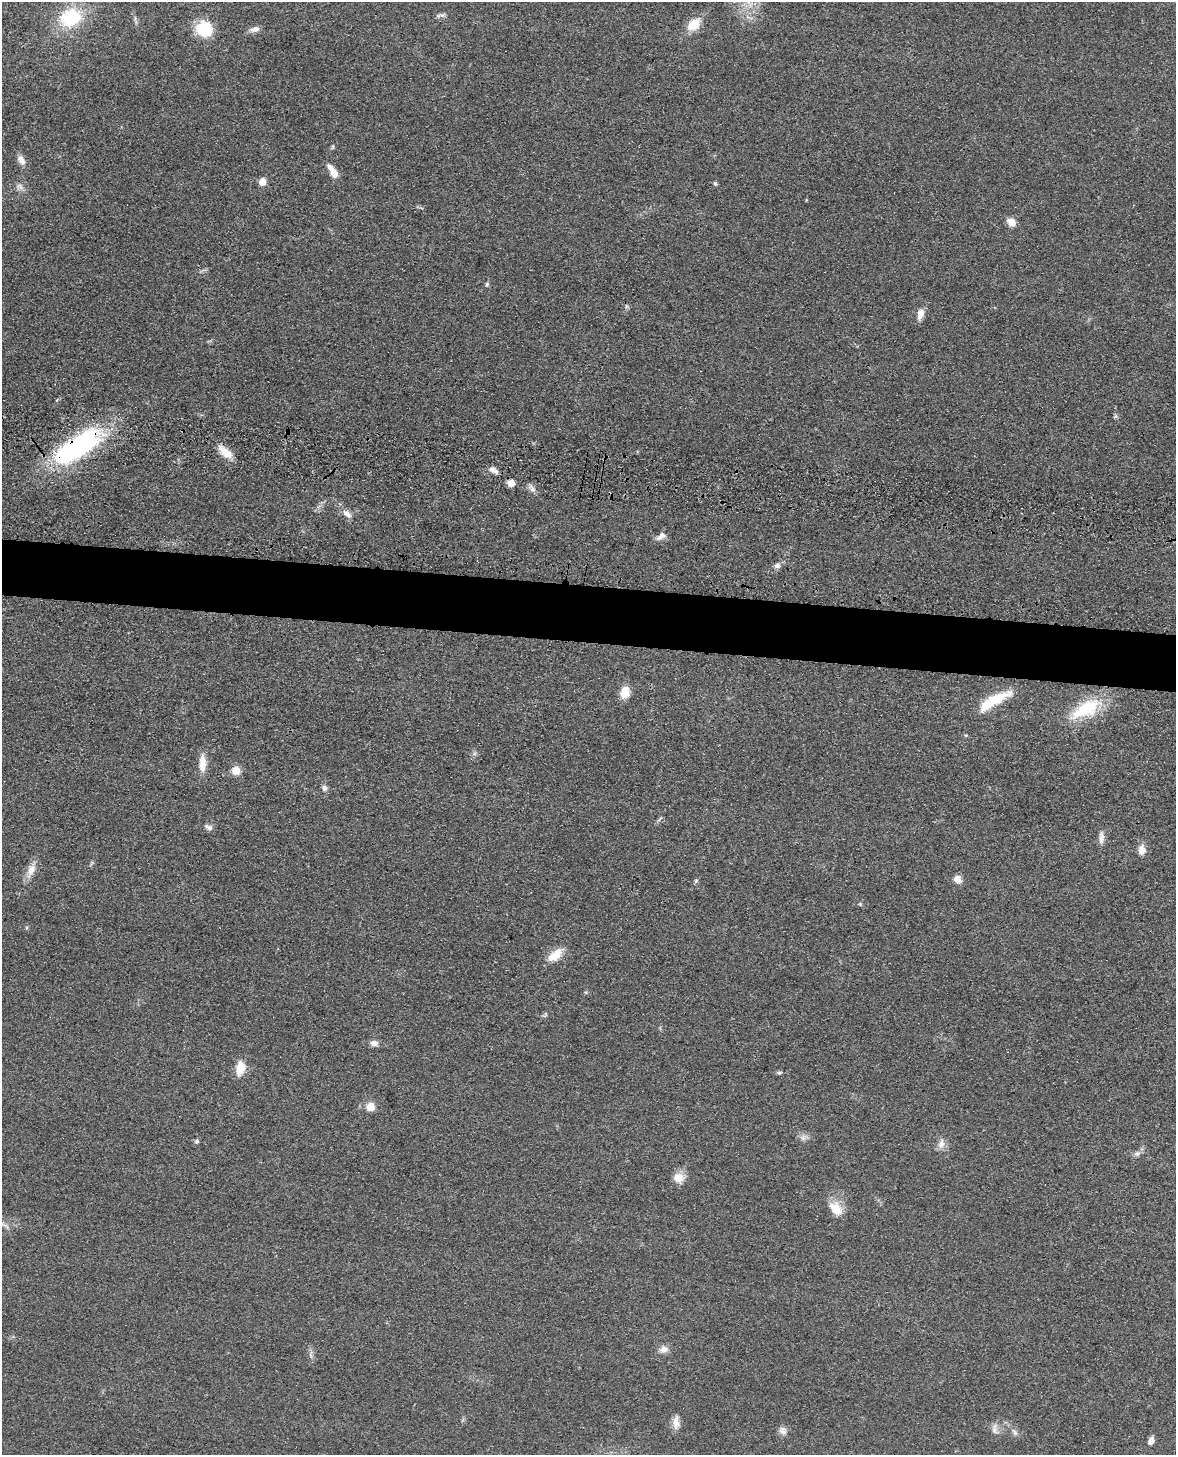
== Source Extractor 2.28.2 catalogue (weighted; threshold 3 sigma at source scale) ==
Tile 6 of 4 x 3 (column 2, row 2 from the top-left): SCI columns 1193-2366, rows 1609-3061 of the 4869 x 4885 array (HDU 1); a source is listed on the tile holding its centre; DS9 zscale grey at full resolution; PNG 1178 x 1457 px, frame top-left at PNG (2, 2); no overlay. Shown black and unused: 4% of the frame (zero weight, under 3 of 4 exposures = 9% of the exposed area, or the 3 px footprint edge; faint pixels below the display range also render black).
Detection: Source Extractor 2.28.2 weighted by HDU 2 'WHT'; one run over the whole footprint, this tile lists its part. Background 0.0534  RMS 0.0086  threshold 0.0388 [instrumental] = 3 sigma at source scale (4.5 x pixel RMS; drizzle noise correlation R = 1.50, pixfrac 1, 0.05/0.05 arcsec/px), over >= 5 px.
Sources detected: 52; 1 too faint to see at this stretch — not listed; the other 51 listed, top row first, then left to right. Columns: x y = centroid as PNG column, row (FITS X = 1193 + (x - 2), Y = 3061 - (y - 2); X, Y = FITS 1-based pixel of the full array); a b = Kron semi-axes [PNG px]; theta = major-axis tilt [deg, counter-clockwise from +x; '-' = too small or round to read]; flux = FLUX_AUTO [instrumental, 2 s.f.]
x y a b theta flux
441 15 13 5 8 2.6
71 17 21 17 22 52
694 24 15 10 43 16
204 29 17 15 -27 32
254 29 14 7 12 4.5
21 160 13 8 -60 5.7
333 171 17 6 -57 9.9
262 182 5 5 - 15
715 183 6 4 -72 1.3
20 187 11 8 -34 3.9
1011 222 7 6 - 11
487 284 6 5 - 1.4
920 314 15 8 77 6.5
1115 416 6 4 59 1.4
77 447 57 21 35 150
225 452 20 8 -39 12
494 470 13 6 -32 4
511 483 6 6 - 8.2
532 489 8 5 -31 3
347 514 15 8 -39 5.7
661 536 14 8 39 5.2
777 566 9 6 8 3.5
625 692 12 10 72 12
994 700 43 11 29 29
1086 709 40 18 30 42
202 762 21 9 89 11
236 771 9 8 - 9.3
324 788 9 7 90 2.8
208 827 12 6 -25 3.1
1101 837 19 6 89 4.6
1142 850 11 8 79 6.8
31 870 20 10 65 8.7
958 879 10 8 -53 5.5
696 881 6 5 - 1.4
555 955 23 11 39 13
374 1043 10 7 -8 4.1
240 1068 17 10 73 13
779 1073 6 5 - 1.5
370 1107 5 5 - 20
196 1141 5 5 - 2.1
941 1144 13 9 73 5.7
1137 1154 9 7 24 3.1
678 1178 14 12 -15 9.4
836 1209 19 13 -46 14
5 1225 18 3 -31 2.6
664 1349 11 9 9 5.5
676 1422 18 8 -90 6.6
995 1430 12 6 -72 3.8
783 1431 11 10 - 4.3
1015 1433 9 5 -63 2.4
1151 1440 7 5 66 5.5
Overlapping masked pixels (flux is a lower limit): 1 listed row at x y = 77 447